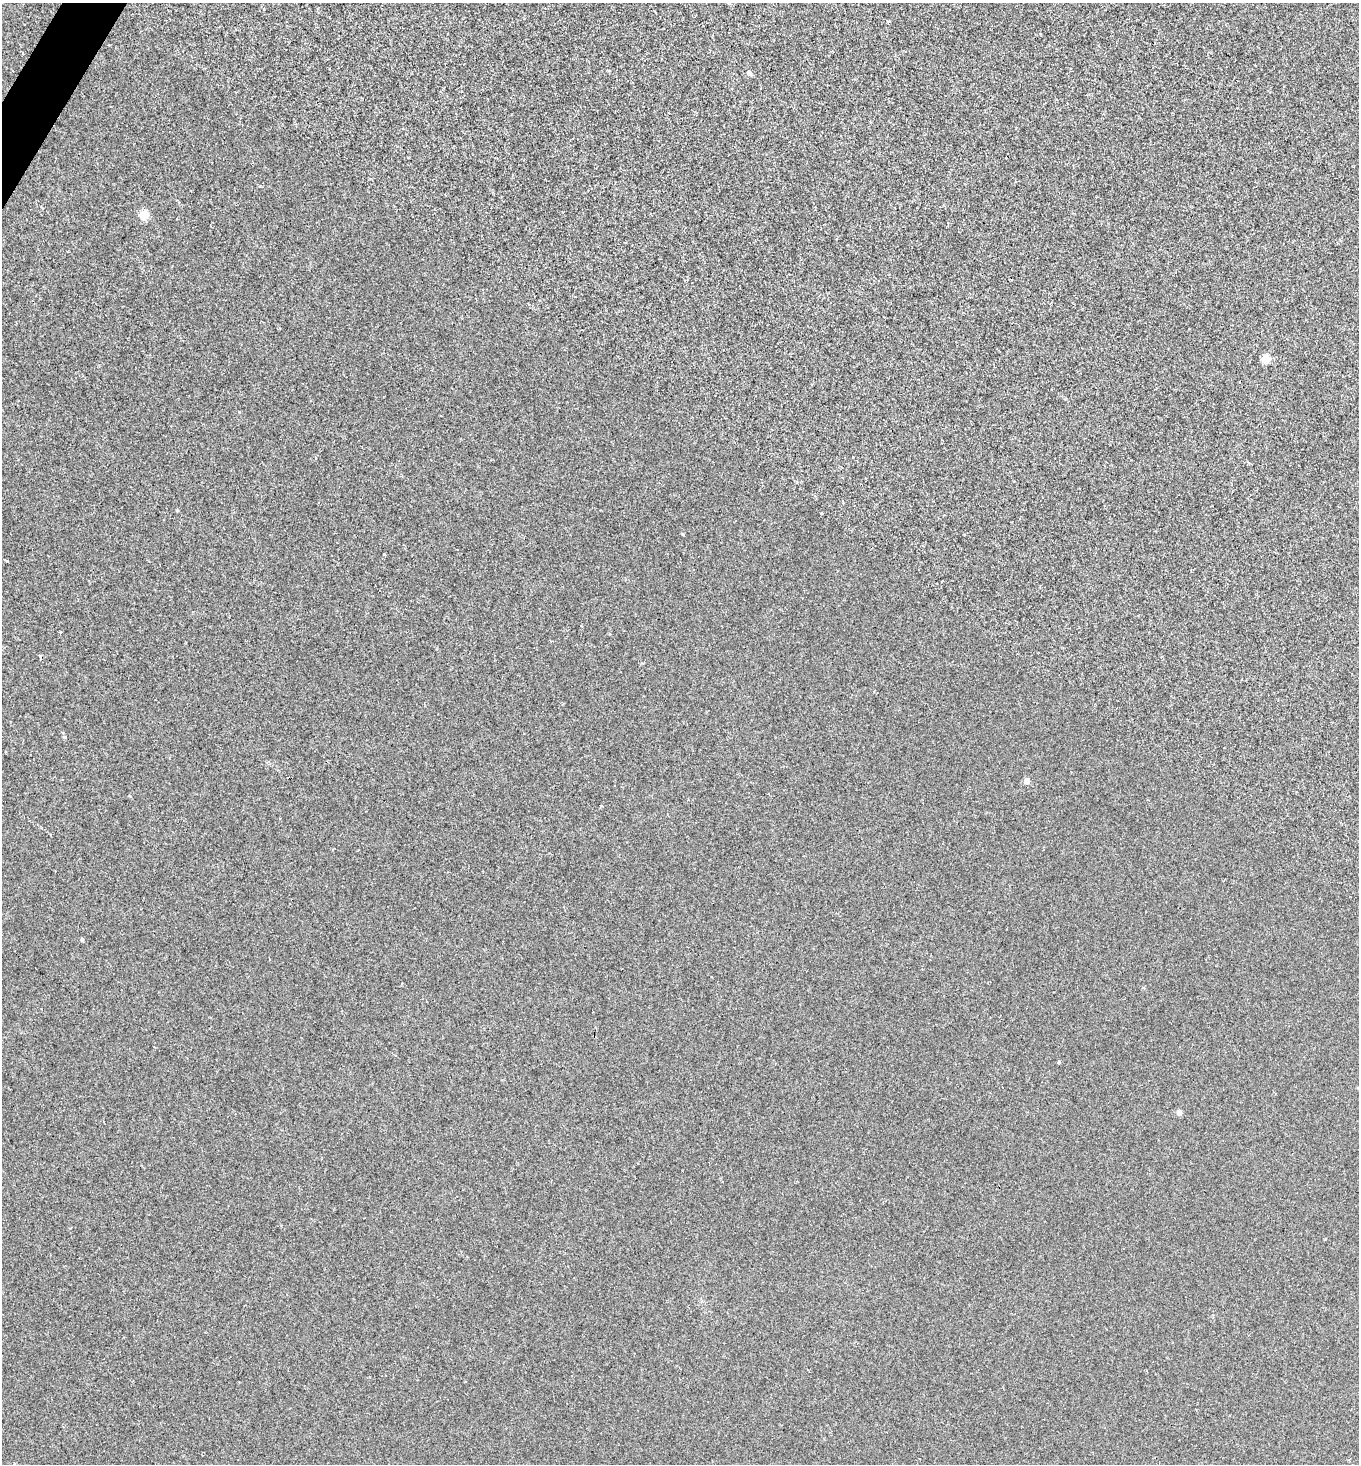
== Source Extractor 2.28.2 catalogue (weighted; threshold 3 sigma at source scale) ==
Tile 11 of 4 x 4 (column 3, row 3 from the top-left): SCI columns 2858-4214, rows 1463-2924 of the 5857 x 5849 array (HDU 1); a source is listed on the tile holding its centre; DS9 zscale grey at full resolution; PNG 1361 x 1466 px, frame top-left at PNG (2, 3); no overlay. Shown black and unused: <1% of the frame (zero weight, under 2 of 3 exposures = <1% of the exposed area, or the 3 px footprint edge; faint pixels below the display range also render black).
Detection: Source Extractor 2.28.2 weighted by HDU 2 'WHT'; one run over the whole footprint, this tile lists its part. Background 3.64e-04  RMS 0.0048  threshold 0.0216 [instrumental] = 3 sigma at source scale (4.5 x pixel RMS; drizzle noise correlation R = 1.50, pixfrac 1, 0.05/0.05 arcsec/px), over >= 5 px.
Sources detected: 13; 2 cosmic-ray / hot-pixel residue — not listed; the other 11 listed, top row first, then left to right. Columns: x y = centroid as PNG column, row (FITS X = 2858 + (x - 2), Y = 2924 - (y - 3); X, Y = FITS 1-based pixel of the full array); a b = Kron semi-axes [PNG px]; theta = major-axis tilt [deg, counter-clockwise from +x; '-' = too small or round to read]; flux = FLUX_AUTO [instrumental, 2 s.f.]
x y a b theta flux
749 73 5 5 - 1.7
144 214 5 5 - 14
1266 359 5 5 - 15
177 510 4 3 - 0.49
683 534 4 4 - 0.4
60 632 3 2 - 0.59
65 737 5 4 - 0.66
1026 781 5 4 - 4.2
82 940 4 4 - 0.7
1059 1062 4 4 - 0.58
1179 1112 4 4 - 3.3
Unlisted compact peaks at least as high as the median listed source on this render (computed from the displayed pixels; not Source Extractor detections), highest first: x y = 821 513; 384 554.